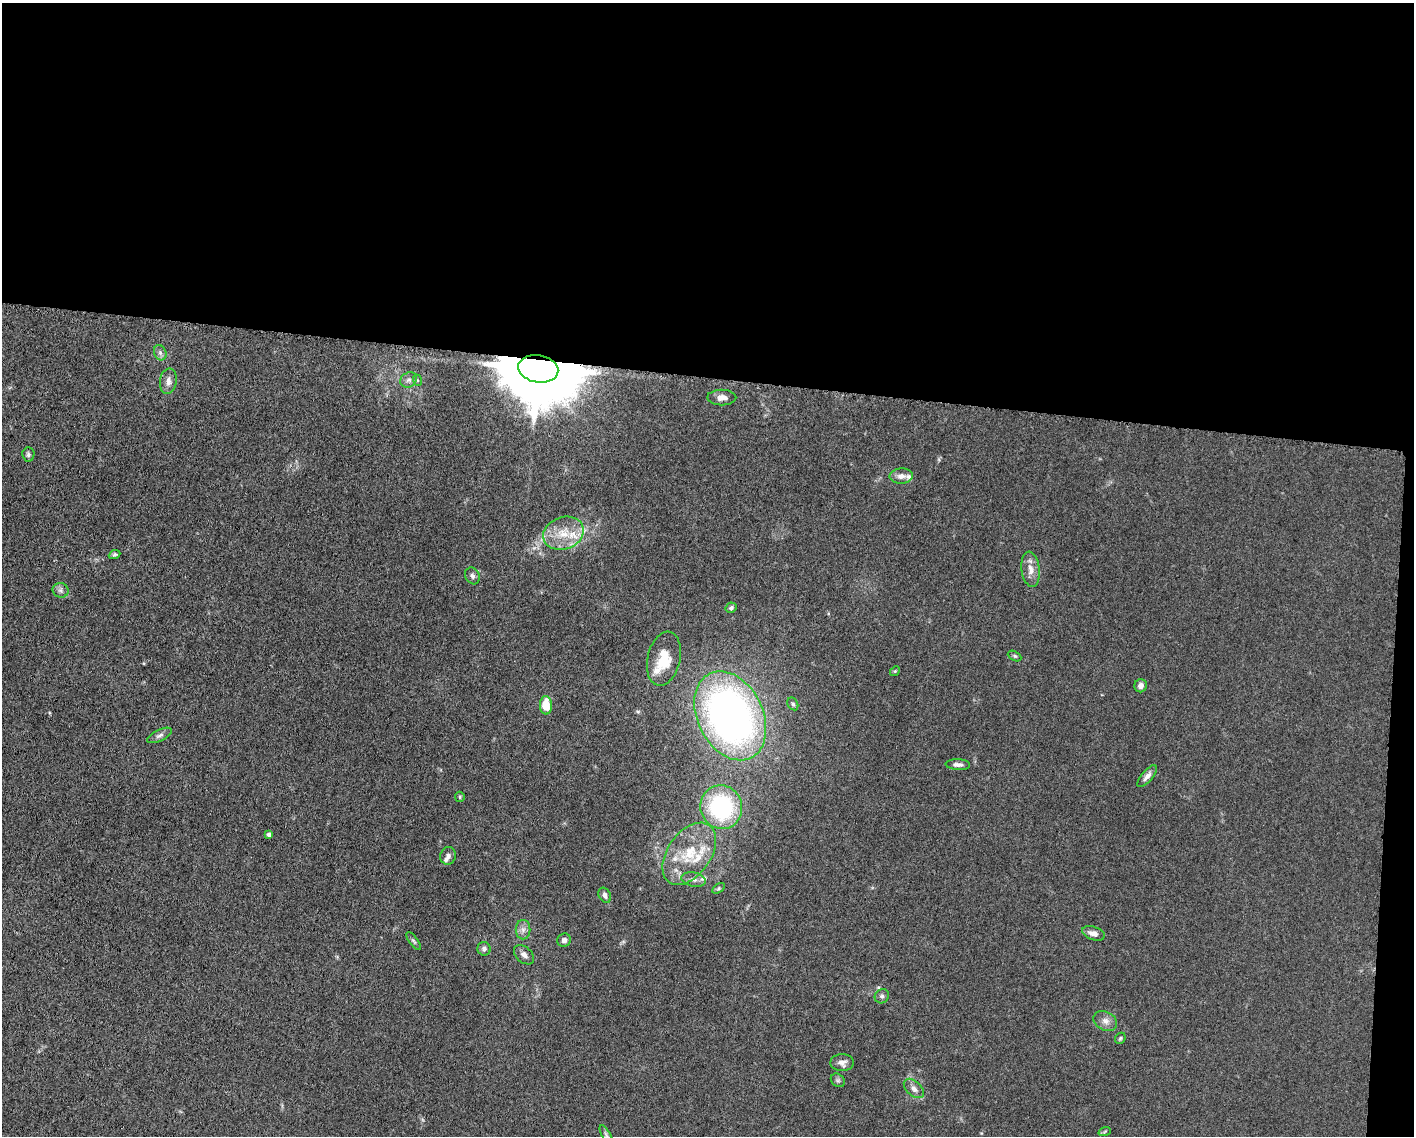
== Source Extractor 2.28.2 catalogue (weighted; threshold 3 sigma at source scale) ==
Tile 3 of 3 x 4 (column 3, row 1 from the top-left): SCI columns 3048-4459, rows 3410-4543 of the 4582 x 4551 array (HDU 1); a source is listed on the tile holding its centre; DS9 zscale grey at full resolution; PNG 1416 x 1138 px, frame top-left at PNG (2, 3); each listed source drawn as its Kron ellipse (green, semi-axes under 4 px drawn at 4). Shown black and unused: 34% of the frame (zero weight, under 5 of 10 exposures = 2% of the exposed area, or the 3 px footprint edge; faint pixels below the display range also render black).
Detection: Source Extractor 2.28.2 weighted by HDU 2 'WHT'; one run over the whole footprint, this tile lists its part. Background 0.0225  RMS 0.0022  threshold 0.00881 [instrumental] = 3 sigma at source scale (4.09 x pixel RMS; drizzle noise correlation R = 1.36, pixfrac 0.8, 0.05/0.05 arcsec/px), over >= 5 px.
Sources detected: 53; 7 inside a brighter listed object's ellipse — not listed separately; the other 46 listed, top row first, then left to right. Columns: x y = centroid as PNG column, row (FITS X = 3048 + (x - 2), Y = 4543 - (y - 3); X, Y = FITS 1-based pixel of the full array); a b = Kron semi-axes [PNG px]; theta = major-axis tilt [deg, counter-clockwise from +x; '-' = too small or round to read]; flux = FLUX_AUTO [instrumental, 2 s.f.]
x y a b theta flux
160 353 8 6 -69 0.67
538 369 20 13 -10 3300
409 380 9 7 34 0.83
417 380 6 4 -71 0.26
168 381 12 8 81 1.2
722 397 14 8 0 1.3
28 454 7 6 - 0.48
901 476 12 7 3 1.3
563 533 21 16 20 5
115 554 6 4 22 0.37
1031 569 18 9 -83 2
472 576 9 7 -60 0.63
61 590 8 7 - 0.73
731 608 5 5 - 0.47
1015 656 7 4 -27 0.34
664 659 27 16 77 6.2
895 671 5 4 - 0.22
1141 686 6 6 - 0.89
793 704 7 5 -60 0.4
546 705 9 6 -88 4.4
730 716 47 32 -64 110
160 735 13 5 26 0.76
958 765 12 5 -2 0.81
1147 776 13 5 49 0.94
460 797 5 4 - 0.26
721 807 22 20 -69 22
269 834 4 4 - 0.64
689 854 35 21 55 9.1
448 856 9 7 74 0.76
693 879 12 7 -11 1
719 888 7 4 32 0.33
605 895 8 6 -62 0.82
523 930 10 7 89 0.95
1093 933 12 6 -18 1.3
564 940 7 6 - 0.87
413 941 10 4 -54 0.38
484 949 7 6 - 0.7
524 955 11 7 -42 0.95
882 996 7 6 - 0.57
1105 1021 12 9 -28 1.3
1120 1038 6 5 - 0.32
842 1063 11 8 1 1
838 1080 7 6 - 0.43
914 1088 12 7 -43 1.1
1105 1131 6 4 20 0.27
606 1135 11 4 -61 0.65
Overlapping masked pixels (flux is a lower limit): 1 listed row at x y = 538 369